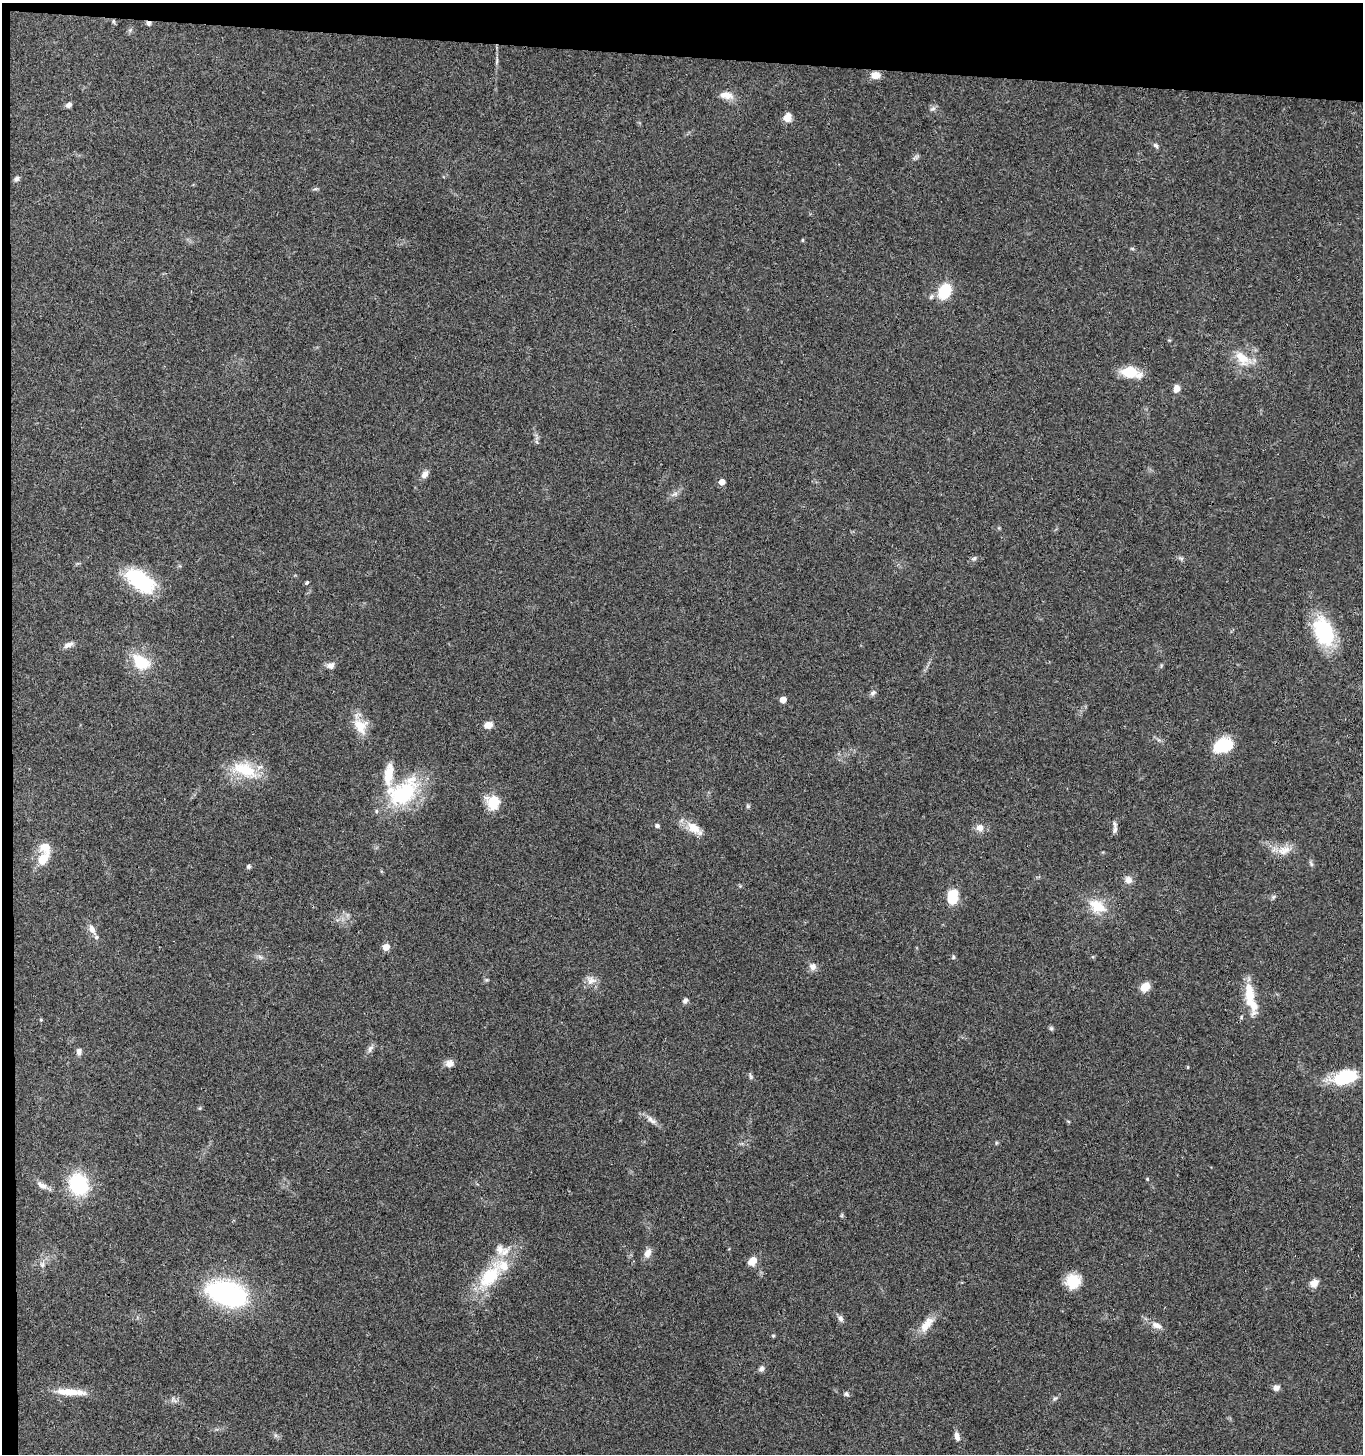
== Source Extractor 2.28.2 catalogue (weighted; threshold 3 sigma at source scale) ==
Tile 1 of 3 x 3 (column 1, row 1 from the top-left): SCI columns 205-1565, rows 2911-4362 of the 4444 x 4370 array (HDU 1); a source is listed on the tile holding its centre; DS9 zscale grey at full resolution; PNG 1365 x 1456 px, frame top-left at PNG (2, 3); no overlay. Shown black and unused: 4% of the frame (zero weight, under 3 of 4 exposures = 6% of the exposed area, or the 3 px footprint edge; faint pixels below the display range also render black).
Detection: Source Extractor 2.28.2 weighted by HDU 2 'WHT'; one run over the whole footprint, this tile lists its part. Background 0.0688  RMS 0.0053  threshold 0.0241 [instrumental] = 3 sigma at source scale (4.5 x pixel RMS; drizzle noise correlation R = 1.50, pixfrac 1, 0.05/0.05 arcsec/px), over >= 5 px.
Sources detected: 90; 4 inside a brighter listed object's ellipse — not listed separately; the other 86 listed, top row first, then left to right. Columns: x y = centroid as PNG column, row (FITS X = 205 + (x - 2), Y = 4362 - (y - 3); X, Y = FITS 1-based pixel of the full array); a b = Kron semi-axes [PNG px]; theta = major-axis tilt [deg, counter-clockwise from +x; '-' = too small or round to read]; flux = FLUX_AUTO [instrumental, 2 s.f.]
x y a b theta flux
113 21 7 3 -71 0.66
148 23 6 6 - 1.2
497 61 10 3 80 1.1
875 75 10 8 -5 4.4
726 95 18 9 -6 4.9
68 105 6 5 - 2
933 108 8 5 17 1.4
787 117 9 8 - 4.8
1156 146 8 5 -48 1.2
17 179 8 6 45 1.2
802 240 5 3 - 0.52
1132 248 6 4 -19 0.65
945 291 15 11 63 19
1242 358 25 14 -47 10
1130 372 21 11 -12 13
1176 388 9 7 76 3.4
425 474 11 7 53 2.7
722 482 5 5 - 4.2
675 494 9 6 27 1.9
974 558 8 5 39 1.2
1181 558 7 4 -19 1
141 581 31 16 -34 43
307 582 5 4 - 0.83
1324 631 33 20 -68 37
68 645 13 6 23 2.5
141 662 25 16 -34 16
330 665 10 8 16 2.5
873 693 10 6 37 1.4
783 699 5 5 - 4.6
488 725 9 7 13 4.5
360 726 21 16 -61 9.5
1223 745 18 13 19 20
245 770 37 17 -21 20
403 792 45 28 36 42
493 801 9 8 - 21
748 806 6 4 18 0.68
657 826 6 5 - 1.2
980 827 9 8 - 3.5
694 828 26 12 -38 7.7
1115 830 11 6 82 1.9
45 847 12 10 -36 7.2
1284 850 19 12 12 6.7
43 859 14 9 50 8.9
1311 864 10 4 -57 0.97
249 866 5 5 - 1.2
1128 880 9 8 - 3.3
952 897 14 9 83 14
1273 897 8 4 32 1
1097 906 21 13 -27 12
92 929 13 7 -62 3.4
386 947 6 5 - 4.9
953 957 6 4 -84 0.76
813 967 10 9 - 2.8
591 980 13 12 - 4
1145 987 10 8 37 6.6
1249 994 39 10 -80 15
685 1000 7 6 - 1.4
1051 1028 6 5 - 0.89
370 1048 11 6 52 1.9
79 1051 7 6 - 2.2
450 1063 9 9 - 3.3
1188 1067 5 3 - 0.48
750 1076 10 4 -79 0.94
1344 1077 28 14 16 24
651 1120 16 6 -38 3
996 1143 6 3 73 0.58
1147 1179 4 4 - 0.45
78 1184 19 16 -66 39
42 1185 15 7 -30 3.3
647 1253 11 7 68 3.9
752 1261 10 8 44 5.6
42 1265 6 6 - 1.1
490 1277 43 21 51 30
1073 1281 17 16 - 11
1314 1283 10 7 41 3.9
227 1294 44 24 -17 79
840 1318 9 6 -67 1.9
926 1324 25 10 53 7.3
1157 1325 13 8 -23 3.7
773 1336 5 4 - 0.63
761 1368 7 7 - 1.6
1276 1388 7 6 - 2.5
68 1392 38 9 -4 10
846 1394 6 5 - 1.1
1055 1398 7 4 19 0.83
957 1436 12 6 -78 2.8
Overlapping masked pixels (flux is a lower limit): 1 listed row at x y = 148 23